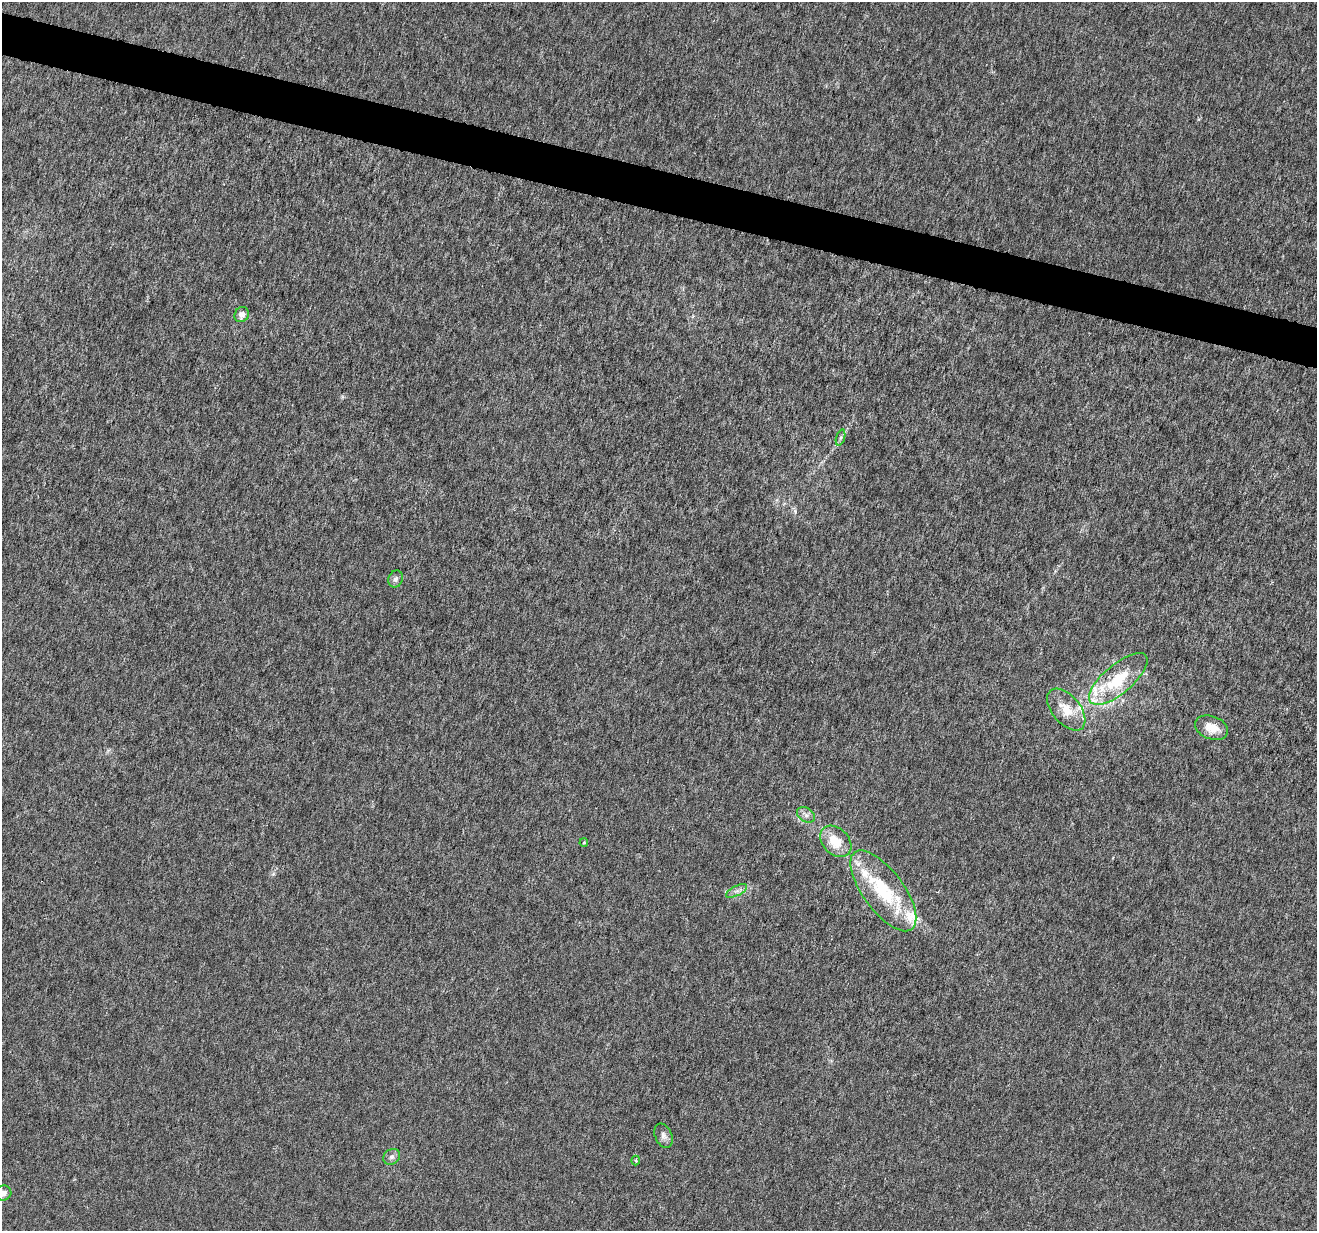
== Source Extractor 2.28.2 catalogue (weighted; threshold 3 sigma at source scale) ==
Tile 11 of 4 x 4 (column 3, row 3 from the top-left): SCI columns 2641-3955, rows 1511-2739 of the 5271 x 5418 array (HDU 1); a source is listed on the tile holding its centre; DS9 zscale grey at full resolution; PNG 1319 x 1233 px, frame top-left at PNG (2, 2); each listed source drawn as its Kron ellipse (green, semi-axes under 4 px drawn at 4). Shown black and unused: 3% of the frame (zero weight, under 4 of 8 exposures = <1% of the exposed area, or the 3 px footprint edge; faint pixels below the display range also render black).
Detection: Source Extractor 2.28.2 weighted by HDU 2 'WHT'; one run over the whole footprint, this tile lists its part. Background -1.52e-05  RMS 7.5e-04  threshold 0.00307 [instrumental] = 3 sigma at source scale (4.09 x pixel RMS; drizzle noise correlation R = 1.36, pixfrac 0.8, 0.0396/0.0396 arcsec/px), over >= 5 px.
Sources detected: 21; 6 inside a brighter listed object's ellipse — not listed separately; the other 15 listed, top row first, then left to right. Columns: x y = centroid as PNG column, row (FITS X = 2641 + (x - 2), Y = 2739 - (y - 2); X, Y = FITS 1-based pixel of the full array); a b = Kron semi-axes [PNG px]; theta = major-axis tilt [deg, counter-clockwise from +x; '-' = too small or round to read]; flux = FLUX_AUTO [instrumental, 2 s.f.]
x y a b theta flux
242 315 8 7 - 0.45
840 438 8 4 71 0.13
396 579 8 7 - 0.24
1118 679 36 14 40 3.5
1066 710 24 14 -49 1.4
1211 728 17 11 -19 0.91
806 815 10 7 -32 0.29
836 841 18 13 -46 1.5
584 843 4 3 - 0.066
737 891 11 5 26 0.29
883 891 48 20 -53 4.7
664 1136 12 8 -67 0.34
392 1157 9 7 34 0.26
636 1161 5 3 - 0.094
3 1193 8 7 - 0.47
Isophote crosses this tile's border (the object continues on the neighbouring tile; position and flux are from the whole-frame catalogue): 1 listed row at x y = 3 1193